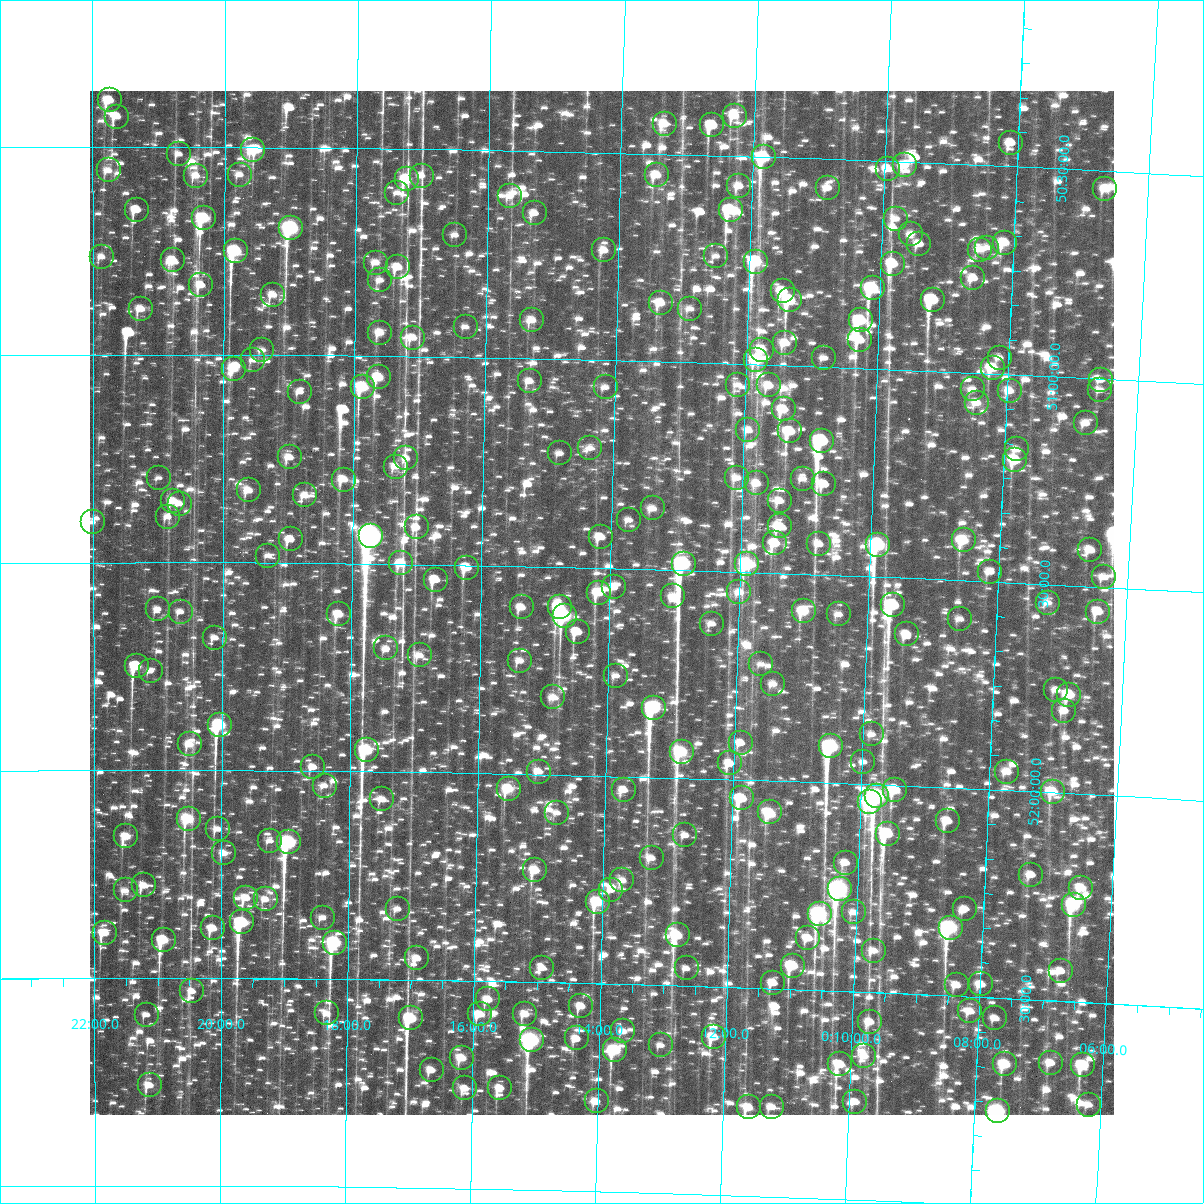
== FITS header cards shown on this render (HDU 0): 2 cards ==
NAXIS1  =                 1024
NAXIS2  =                 1024

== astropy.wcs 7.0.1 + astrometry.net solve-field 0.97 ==
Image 1024 x 1024 px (HDU 0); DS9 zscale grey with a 90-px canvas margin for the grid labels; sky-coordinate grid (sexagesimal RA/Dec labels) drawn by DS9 from the SOLVED WCS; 260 Tycho-2 reference stars matched to detected sources circled (green)
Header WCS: RA---TAN-SIP/DEC--TAN-SIP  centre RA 00:14:07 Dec +51:35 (3.53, +51.58 deg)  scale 8.67 arcsec/px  FOV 148.0' x 147.9'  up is +179 deg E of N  parity flipped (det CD > 0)
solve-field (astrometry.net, Tycho-2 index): VERIFIED the header's WCS against the Tycho-2 star catalogue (verified at 6 index scales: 14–260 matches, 0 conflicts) and refined it, rather than solving blind
Solved WCS: RA---TAN-SIP/DEC--TAN-SIP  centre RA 00:14:08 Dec +51:35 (3.53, +51.58 deg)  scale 8.67 arcsec/px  FOV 147.9' x 147.9'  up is +179 deg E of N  parity flipped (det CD > 0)
The solver's refit moves the header's centre by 3.2 arcsec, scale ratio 0.9997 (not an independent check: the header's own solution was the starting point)
Tycho-2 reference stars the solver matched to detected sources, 260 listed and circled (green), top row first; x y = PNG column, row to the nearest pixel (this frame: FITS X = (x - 90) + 1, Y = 1024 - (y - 91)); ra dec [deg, ICRS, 3 dp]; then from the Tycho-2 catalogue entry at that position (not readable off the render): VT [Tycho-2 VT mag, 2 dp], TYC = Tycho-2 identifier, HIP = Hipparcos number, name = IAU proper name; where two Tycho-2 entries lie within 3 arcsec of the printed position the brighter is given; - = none
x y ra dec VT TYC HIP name
110 100 5.432 +50.388 9.86 3255-425-1 - -
735 116 3.074 +50.403 10.64 3255-949-1 - -
117 117 5.405 +50.427 10.53 3255-281-1 - -
665 124 3.337 +50.428 10.42 3255-267-1 - -
712 125 3.156 +50.428 10.46 3255-213-1 - -
1011 143 2.027 +50.443 10.45 3254-178-1 - -
253 150 4.891 +50.506 9.80 3255-481-1 - -
179 154 5.170 +50.517 11.06 3255-529-1 - -
764 157 2.957 +50.501 8.84 3255-287-1 - -
905 165 2.424 +50.508 10.64 3254-824-1 - -
888 169 2.486 +50.519 10.86 3254-115-1 - -
109 170 5.438 +50.557 10.56 3255-175-1 - -
240 175 4.941 +50.566 10.57 3255-449-1 - -
657 175 3.361 +50.551 11.00 3255-301-1 - -
196 176 5.106 +50.569 10.92 3255-33-1 - -
422 176 4.252 +50.564 11.36 3255-145-1 - -
407 179 4.308 +50.573 9.93 3255-137-1 - -
739 186 3.047 +50.572 10.89 3255-345-1 - -
828 188 2.712 +50.569 10.62 3254-64-1 - -
1105 189 1.661 +50.544 10.40 3254-250-1 - -
397 193 4.343 +50.607 11.74 3255-385-1 - -
510 196 3.916 +50.609 10.67 3255-417-1 - -
137 210 5.331 +50.651 10.37 3259-673-1 - -
731 210 3.078 +50.630 9.09 3259-421-1 - -
535 213 3.821 +50.650 11.17 3259-353-1 - -
204 218 5.075 +50.671 8.87 3259-145-1 - -
896 219 2.451 +50.638 10.64 3258-1114-1 - -
291 228 4.744 +50.694 7.85 3259-57-1 1524 -
911 234 2.391 +50.672 10.50 3258-1108-1 - -
455 235 4.121 +50.706 11.02 3259-123-1 - -
1005 243 2.033 +50.684 9.55 3258-214-1 - -
919 244 2.357 +50.696 10.70 3258-1362-1 - -
987 248 2.099 +50.698 11.24 3258-220-1 - -
604 250 3.553 +50.736 10.49 3259-153-1 - -
980 250 2.128 +50.703 10.73 3258-1138-1 - -
236 251 4.955 +50.750 8.41 3259-155-1 1583 -
716 256 3.127 +50.742 11.05 3259-363-1 - -
102 257 5.464 +50.765 11.31 3259-113-1 - -
173 260 5.195 +50.771 10.99 3259-499-1 - -
756 262 2.975 +50.752 9.06 3259-627-1 - -
376 263 4.422 +50.775 10.42 3259-223-1 - -
893 264 2.454 +50.746 9.60 3258-824-1 - -
398 267 4.337 +50.786 10.84 3259-347-1 - -
973 278 2.146 +50.772 10.62 3258-1040-1 - -
380 280 4.404 +50.817 10.67 3259-565-1 - -
201 285 5.085 +50.832 10.44 3259-567-1 - -
873 288 2.528 +50.807 8.62 3258-650-1 825 -
783 291 2.870 +50.821 9.73 3259-579-1 - -
273 295 4.811 +50.855 10.29 3259-233-1 - -
790 300 2.841 +50.843 9.18 3259-323-1 917 -
933 300 2.297 +50.829 9.29 3258-988-1 - -
661 303 3.333 +50.858 9.93 3259-457-1 - -
141 309 5.315 +50.890 10.36 3259-409-1 - -
690 309 3.221 +50.870 10.76 3259-167-1 - -
532 320 3.822 +50.907 10.32 3259-427-1 - -
861 320 2.568 +50.885 9.05 3258-698-1 837 -
466 327 4.076 +50.926 11.40 3259-1560-1 - -
380 333 4.401 +50.943 9.87 3259-1450-1 - -
413 338 4.276 +50.955 10.67 3259-1406-1 - -
860 340 2.568 +50.933 11.15 3258-1244-1 - -
785 343 2.853 +50.946 10.36 3259-1584-1 - -
262 350 4.851 +50.988 10.95 3259-1369-1 - -
762 350 2.941 +50.964 9.77 3259-1417-1 - -
824 358 2.703 +50.978 10.62 3258-1260-1 - -
1000 358 2.033 +50.961 10.60 3258-154-1 - -
253 360 4.885 +51.013 10.82 3259-1291-1 - -
756 360 2.962 +50.989 9.44 3259-1298-1 959 -
993 368 2.058 +50.986 9.44 3258-278-1 - -
234 369 4.958 +51.033 9.68 3259-1209-1 - -
379 377 4.405 +51.051 9.44 3259-1233-1 - -
1101 380 1.642 +51.003 10.93 3258-2-1 - -
530 381 3.827 +51.054 11.03 3259-1253-1 - -
738 385 3.028 +51.050 11.05 3259-1541-1 - -
769 385 2.911 +51.049 9.66 3259-1402-1 - -
363 387 4.465 +51.074 8.69 3259-1345-1 1431 -
606 387 3.536 +51.065 10.95 3259-1205-1 - -
973 389 2.130 +51.040 11.09 3258-1160-1 - -
1100 390 1.642 +51.027 11.13 3258-338-1 - -
1010 391 1.989 +51.039 10.31 3258-12-1 - -
300 392 4.706 +51.088 11.24 3259-1295-1 - -
977 403 2.112 +51.072 10.13 3258-548-1 - -
784 409 2.851 +51.106 9.85 3259-1085-1 - -
1086 423 1.692 +51.109 10.63 3258-1014-1 - -
748 430 2.984 +51.158 11.11 3259-1459-1 - -
790 431 2.823 +51.158 9.62 3259-1062-1 - -
822 441 2.701 +51.178 8.36 3258-10-1 884 -
590 448 3.589 +51.213 11.04 3259-1332-1 - -
1017 449 1.951 +51.180 10.55 3258-406-1 - -
560 453 3.705 +51.226 11.09 3259-1517-1 - -
290 457 4.744 +51.246 10.85 3259-712-1 - -
406 458 4.295 +51.245 10.51 3259-1442-1 - -
1015 460 1.955 +51.206 9.34 3258-656-1 - -
396 467 4.336 +51.265 10.86 3259-1167-1 - -
159 478 5.245 +51.296 11.32 3259-842-1 - -
737 478 3.021 +51.274 10.36 3259-688-1 - -
803 479 2.769 +51.271 10.79 3258-1595-1 - -
344 480 4.534 +51.298 10.54 3259-977-1 - -
757 483 2.945 +51.286 10.29 3259-1246-1 - -
824 484 2.685 +51.282 11.43 3258-1541-1 - -
249 490 4.901 +51.326 10.07 3259-795-1 - -
305 495 4.684 +51.337 10.68 3259-833-1 - -
173 501 5.191 +51.352 10.60 3259-907-1 - -
780 501 2.854 +51.326 10.84 3259-604-1 - -
180 504 5.166 +51.359 11.46 3259-1394-1 - -
653 508 3.343 +51.354 10.37 3259-1049-1 - -
168 517 5.212 +51.390 11.10 3259-228-1 - -
629 520 3.433 +51.383 10.80 3259-1217-1 - -
93 522 5.502 +51.403 11.46 3259-1080-1 - -
780 526 2.851 +51.387 10.47 3259-1055-1 - -
417 527 4.252 +51.411 10.85 3259-1147-1 - -
371 536 4.429 +51.433 6.08 3259-394-1 1415 -
601 537 3.540 +51.425 10.74 3259-1400-1 - -
291 539 4.737 +51.443 11.46 3259-6-1 - -
964 540 2.141 +51.403 9.20 3258-1695-1 - -
775 543 2.866 +51.428 10.27 3259-942-1 - -
819 544 2.696 +51.426 10.80 3258-1241-1 - -
878 545 2.468 +51.423 8.07 3258-1682-1 800 -
1090 550 1.650 +51.412 10.14 3258-865-1 - -
268 556 4.824 +51.483 11.81 3259-785-1 - -
401 563 4.309 +51.498 9.98 3259-1506-1 - -
684 564 3.217 +51.484 8.02 3259-879-1 - -
747 564 2.972 +51.480 8.66 3259-216-1 - -
467 568 4.054 +51.506 9.72 3259-302-1 - -
990 572 2.032 +51.476 10.73 3258-497-1 - -
1104 577 1.593 +51.477 11.08 3258-873-1 - -
436 580 4.175 +51.536 10.30 3259-644-1 - -
614 587 3.484 +51.545 10.85 3259-564-1 - -
739 592 2.999 +51.549 10.51 3259-208-1 - -
599 593 3.542 +51.559 10.68 3259-698-1 - -
673 596 3.257 +51.563 11.30 3259-735-1 - -
1048 603 1.805 +51.545 10.92 3258-1083-1 - -
893 605 2.402 +51.567 10.67 3258-803-1 781 -
522 607 3.841 +51.599 10.22 3259-566-1 - -
560 607 3.693 +51.596 9.35 3259-861-1 - -
158 609 5.250 +51.612 10.90 3259-222-1 - -
804 611 2.747 +51.589 9.15 3258-1690-1 - -
181 612 5.161 +51.618 11.30 3259-298-1 - -
1098 612 1.608 +51.560 10.50 3258-1553-1 - -
339 614 4.547 +51.622 9.96 3259-28-1 - -
839 614 2.611 +51.594 10.66 3258-967-1 - -
565 616 3.673 +51.617 8.09 3259-52-1 1178 -
960 619 2.141 +51.593 10.68 3258-523-1 - -
712 624 3.101 +51.627 11.06 3259-308-1 - -
578 632 3.621 +51.655 9.76 3259-236-1 - -
907 634 2.344 +51.635 10.13 3258-1508-1 - -
215 638 5.028 +51.681 11.13 3259-1059-1 - -
386 648 4.363 +51.703 11.28 3259-50-1 - -
420 655 4.232 +51.719 11.00 3259-134-1 - -
520 661 3.842 +51.728 11.15 3259-803-1 - -
761 664 2.905 +51.720 10.83 3259-94-1 - -
137 666 5.332 +51.749 9.50 3259-202-1 - -
151 671 5.278 +51.761 11.72 3259-60-1 - -
616 676 3.467 +51.758 11.19 3259-746-1 - -
773 684 2.856 +51.767 10.88 3259-858-1 - -
1056 690 1.756 +51.753 11.00 3258-661-1 - -
1069 695 1.703 +51.763 9.40 3258-741-1 - -
553 697 3.712 +51.814 10.90 3259-1524-1 - -
654 708 3.316 +51.833 8.05 3259-1236-1 - -
1064 711 1.721 +51.802 10.88 3258-1251-1 - -
220 725 5.006 +51.891 8.89 3259-316-1 - -
872 734 2.464 +51.879 11.25 3258-477-1 - -
741 743 2.975 +51.911 10.88 3259-743-1 - -
190 744 5.126 +51.938 10.27 3259-740-1 - -
831 746 2.621 +51.912 7.91 3258-481-1 855 -
367 750 4.433 +51.949 8.78 3259-1555-1 - -
682 752 3.205 +51.937 8.64 3259-1328-1 - -
863 762 2.495 +51.947 10.95 3258-1303-1 - -
730 763 3.015 +51.961 10.83 3259-384-1 - -
313 767 4.643 +51.991 11.76 3259-1960-1 - -
539 772 3.759 +51.994 11.26 3259-1760-1 - -
1007 772 1.933 +51.955 10.23 3258-1649-1 - -
325 786 4.598 +52.035 11.26 3259-1756-1 - -
509 789 3.877 +52.036 9.17 3259-1727-1 1244 -
624 790 3.426 +52.033 10.39 3259-1992-1 - -
895 790 2.366 +52.010 9.44 3258-2068-1 - -
1053 792 1.748 +51.998 9.79 3258-1640-1 - -
877 796 2.434 +52.028 7.62 3258-1906-1 - -
742 798 2.965 +52.045 9.84 3259-1823-1 - -
382 799 4.370 +52.066 10.47 3259-1970-1 - -
870 802 2.464 +52.043 8.54 3258-1984-1 - -
770 812 2.854 +52.077 9.49 3259-1863-1 - -
557 813 3.684 +52.092 11.34 3259-1744-1 - -
189 819 5.129 +52.118 8.94 3259-1932-1 - -
948 821 2.155 +52.081 10.11 3258-2188-1 - -
218 829 5.014 +52.141 10.49 3259-1957-1 - -
888 834 2.388 +52.117 9.43 3258-2169-1 - -
685 835 3.181 +52.137 11.18 3259-1851-1 - -
126 836 5.373 +52.160 10.11 3259-1880-1 - -
270 841 4.809 +52.169 11.38 3259-1650-1 - -
289 842 4.735 +52.173 7.74 3259-1755-1 1519 -
224 853 4.990 +52.199 10.45 3259-1720-1 - -
652 858 3.310 +52.195 10.76 3259-1776-1 - -
846 863 2.549 +52.191 10.66 3258-1811-1 - -
535 870 3.766 +52.231 9.53 3259-2007-1 - -
1031 875 1.818 +52.200 10.47 3258-2121-1 - -
622 880 3.423 +52.250 10.38 3259-1862-1 - -
144 885 5.303 +52.277 10.89 3259-1906-1 - -
1081 888 1.619 +52.226 9.88 3258-1836-1 - -
840 889 2.569 +52.255 7.19 3258-2080-1 838 -
126 890 5.376 +52.289 11.58 3259-1864-1 - -
611 890 3.467 +52.275 11.07 3259-1820-1 - -
246 898 4.901 +52.307 10.41 3259-2009-1 - -
266 899 4.826 +52.310 10.76 3259-1819-1 - -
598 902 3.518 +52.304 8.87 3259-1745-1 - -
1074 905 1.645 +52.267 8.74 3258-1862-1 - -
398 909 4.304 +52.330 10.87 3259-1749-1 - -
965 909 2.071 +52.289 11.02 3258-2020-1 - -
854 912 2.510 +52.309 10.43 3258-2192-1 - -
820 914 2.643 +52.317 7.72 3258-1897-1 859 -
323 918 4.600 +52.353 10.89 3259-1655-1 - -
242 922 4.916 +52.366 9.36 3259-1671-1 - -
213 928 5.032 +52.381 10.27 3259-1966-1 - -
951 928 2.126 +52.336 7.81 3258-2089-1 691 -
105 933 5.459 +52.391 9.88 3259-1870-1 - -
678 935 3.200 +52.379 9.23 3259-1739-1 - -
808 938 2.685 +52.376 10.29 3258-1925-1 - -
164 940 5.226 +52.408 9.32 3259-1853-1 - -
335 943 4.551 +52.413 8.21 3259-2054-1 1460 -
874 951 2.424 +52.400 10.53 3258-1855-1 - -
417 958 4.225 +52.448 10.56 3259-1689-1 - -
793 966 2.742 +52.443 8.94 3258-2183-1 894 -
542 968 3.730 +52.465 11.12 3259-1771-1 - -
687 968 3.161 +52.458 10.93 3259-1831-1 - -
1061 971 1.685 +52.428 10.93 3258-2133-1 - -
773 983 2.816 +52.486 10.43 3259-1778-1 - -
981 984 1.997 +52.470 10.70 3258-1843-1 - -
957 985 2.092 +52.474 10.49 3258-1889-1 - -
192 991 5.113 +52.532 11.56 3653-1612-1 - -
488 999 3.942 +52.544 9.99 3653-1693-1 - -
581 1006 3.573 +52.555 10.48 3653-1588-1 - -
970 1011 2.034 +52.536 10.84 3652-152-1 - -
327 1013 4.579 +52.583 11.08 3653-1888-1 - -
480 1014 3.973 +52.580 10.94 3653-1518-2 - -
525 1014 3.794 +52.577 10.64 3653-1525-1 - -
147 1015 5.293 +52.588 11.22 3653-1555-1 - -
411 1018 4.246 +52.592 9.01 3653-1639-1 - -
995 1018 1.933 +52.549 11.09 3652-418-1 - -
870 1022 2.429 +52.571 10.20 3652-306-1 - -
623 1031 3.404 +52.614 11.12 3653-1404-1 - -
714 1037 3.045 +52.620 10.41 3652-750-1 - -
577 1038 3.588 +52.634 11.06 3653-1642-1 - -
532 1040 3.767 +52.640 7.65 3653-1562-1 1204 -
661 1045 3.254 +52.644 10.97 3652-280-1 - -
615 1050 3.435 +52.659 8.60 3653-1655-1 1100 -
864 1056 2.446 +52.653 10.84 3652-372-1 - -
462 1058 4.041 +52.686 9.73 3653-1420-1 - -
1051 1063 1.706 +52.650 10.67 3652-128-1 - -
840 1064 2.541 +52.676 10.04 3652-142-1 - -
1005 1064 1.886 +52.659 9.07 3652-558-1 - -
1083 1065 1.577 +52.651 9.34 3652-82-1 - -
432 1070 4.162 +52.716 10.20 3653-1180-1 - -
150 1085 5.281 +52.758 10.13 3653-1732-1 - -
465 1088 4.028 +52.759 10.80 3653-1701-1 - -
500 1088 3.887 +52.756 10.59 3653-1797-1 - -
597 1101 3.503 +52.783 10.52 3653-1559-1 - -
855 1102 2.474 +52.765 11.04 3652-202-1 - -
1089 1105 1.547 +52.746 10.57 3652-472-1 - -
749 1107 2.897 +52.787 10.06 3652-712-1 - -
772 1107 2.807 +52.785 10.98 3652-552-1 - -
998 1111 1.906 +52.773 7.70 3652-752-1 622 -